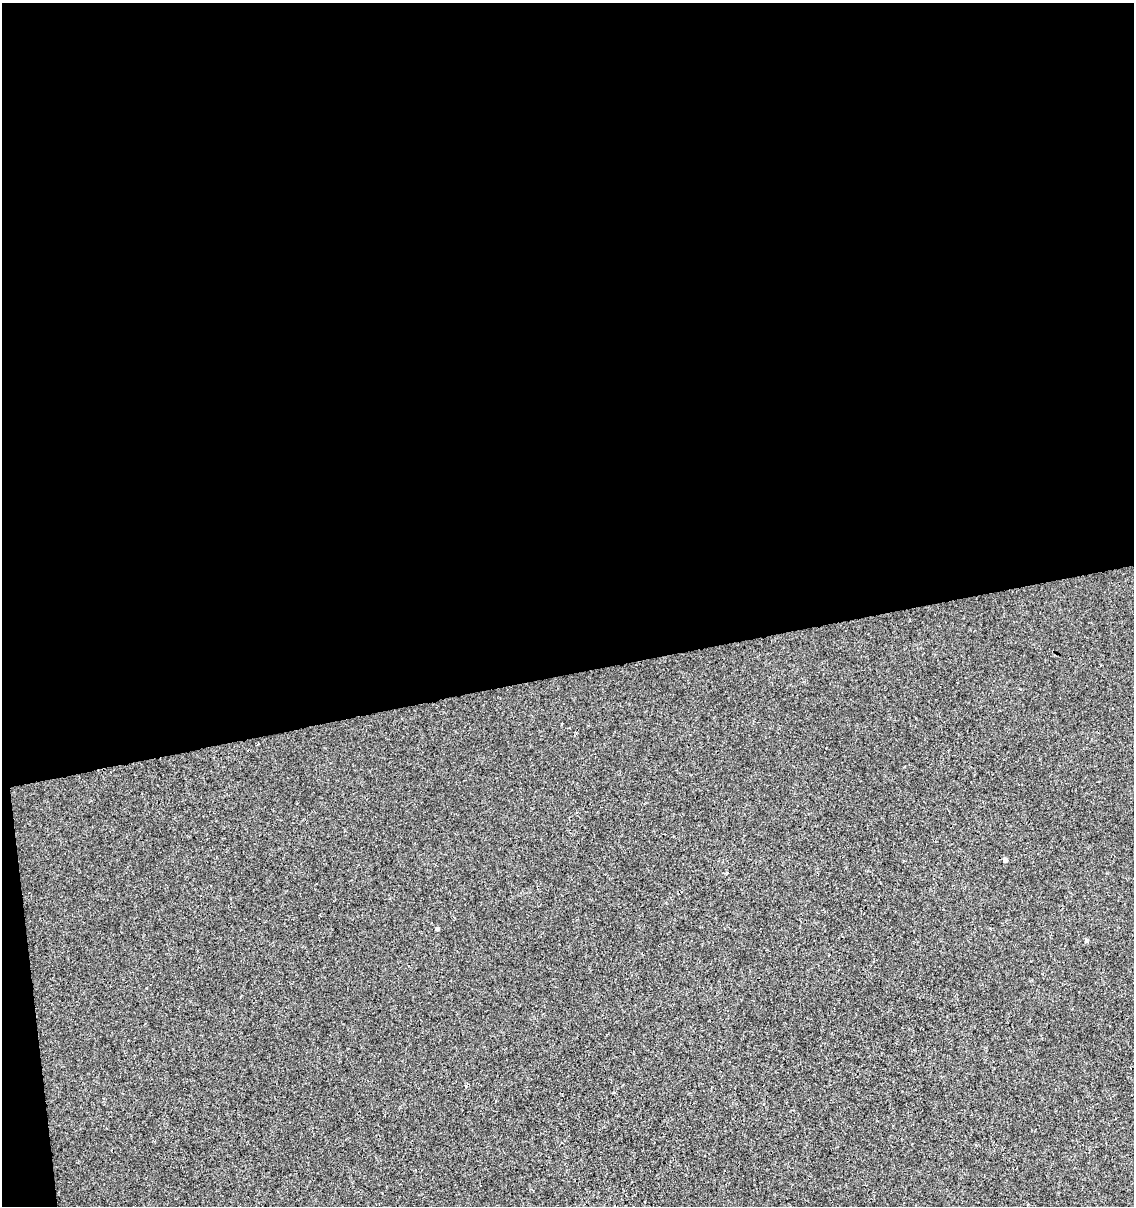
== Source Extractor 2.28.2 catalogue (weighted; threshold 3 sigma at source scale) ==
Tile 1 of 4 x 4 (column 1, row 1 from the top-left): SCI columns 80-1211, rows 3659-4862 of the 4644 x 4910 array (HDU 1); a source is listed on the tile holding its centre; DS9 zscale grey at full resolution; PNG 1136 x 1208 px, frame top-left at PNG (2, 3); no overlay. Shown black and unused: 57% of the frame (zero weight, under 3 of 4 exposures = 4% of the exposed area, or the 3 px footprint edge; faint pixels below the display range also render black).
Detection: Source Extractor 2.28.2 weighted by HDU 2 'WHT'; one run over the whole footprint, this tile lists its part. Background 5.43e-06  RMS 0.0026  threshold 0.0117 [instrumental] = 3 sigma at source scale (4.5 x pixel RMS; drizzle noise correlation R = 1.50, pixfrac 1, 0.0396/0.0396 arcsec/px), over >= 5 px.
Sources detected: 3; all 3 listed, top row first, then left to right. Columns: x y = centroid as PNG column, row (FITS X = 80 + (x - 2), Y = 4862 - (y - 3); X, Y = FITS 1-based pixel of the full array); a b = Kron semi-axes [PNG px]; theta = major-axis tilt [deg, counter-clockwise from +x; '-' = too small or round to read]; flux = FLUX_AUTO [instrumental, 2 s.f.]
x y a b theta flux
1005 860 5 5 - 0.79
437 928 4 4 - 0.62
1086 940 5 4 - 0.44